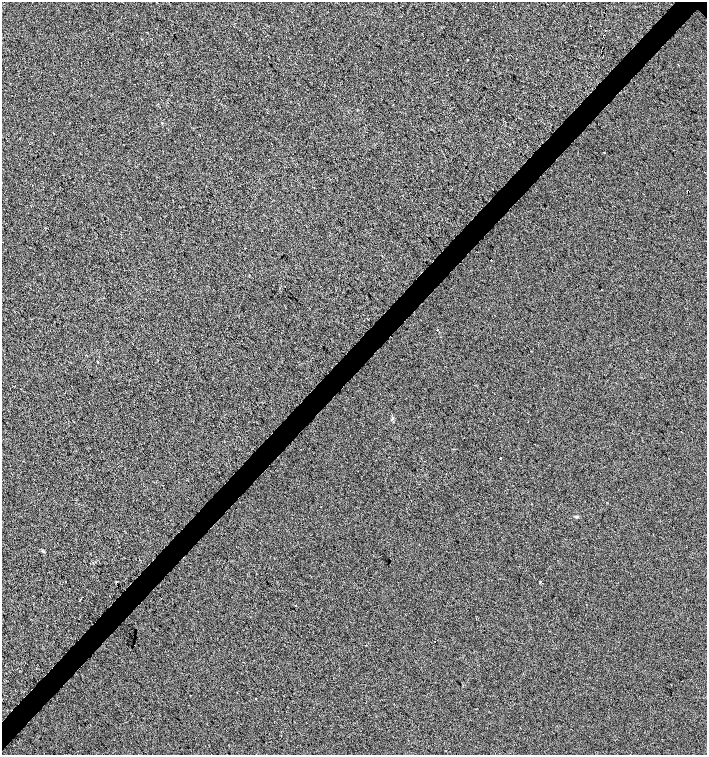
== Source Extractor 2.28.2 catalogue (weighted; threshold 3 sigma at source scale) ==
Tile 7 of 4 x 4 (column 3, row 2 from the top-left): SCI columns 3042-4451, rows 3013-4517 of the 6018 x 6029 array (HDU 1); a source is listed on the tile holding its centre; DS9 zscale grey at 2 x 2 block average (1 PNG px = mean of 2 x 2 image px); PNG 709 x 757 px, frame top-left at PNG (2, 2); no overlay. Shown black and unused: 4% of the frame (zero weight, under 2 of 3 exposures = <1% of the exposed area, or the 3 px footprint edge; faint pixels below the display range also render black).
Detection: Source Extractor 2.28.2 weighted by HDU 2 'WHT'; one run over the whole footprint, this tile lists its part. Background 6.08e-04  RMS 0.0056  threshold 0.0251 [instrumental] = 3 sigma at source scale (4.5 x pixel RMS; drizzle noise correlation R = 1.50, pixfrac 1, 0.0396/0.0396 arcsec/px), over >= 5 px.
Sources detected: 18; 4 cosmic-ray / hot-pixel residue — not listed; the other 14 listed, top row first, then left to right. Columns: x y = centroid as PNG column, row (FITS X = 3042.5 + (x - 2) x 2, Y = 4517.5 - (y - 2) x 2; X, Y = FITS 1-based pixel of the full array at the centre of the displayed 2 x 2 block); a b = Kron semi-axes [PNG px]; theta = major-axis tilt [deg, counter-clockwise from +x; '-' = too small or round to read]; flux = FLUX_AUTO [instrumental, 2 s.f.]
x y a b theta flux
467 60 2 2 - 1.5
604 152 2 2 - 1.4
688 191 2 2 - 1.6
491 260 2 2 - 1.7
601 290 2 2 - 0.65
438 330 2 2 - 0.69
393 418 4 3 - 1.5
500 458 2 2 - 1.8
321 507 2 2 - 0.7
577 517 3 3 - 1.2
43 551 4 2 - 1.2
540 582 2 2 - 2.9
435 642 2 2 - 0.58
256 699 2 2 - 0.53
Overlapping masked pixels (flux is a lower limit): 1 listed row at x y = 688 191
Diffuse or blended objects may show on this block-average render without a row.